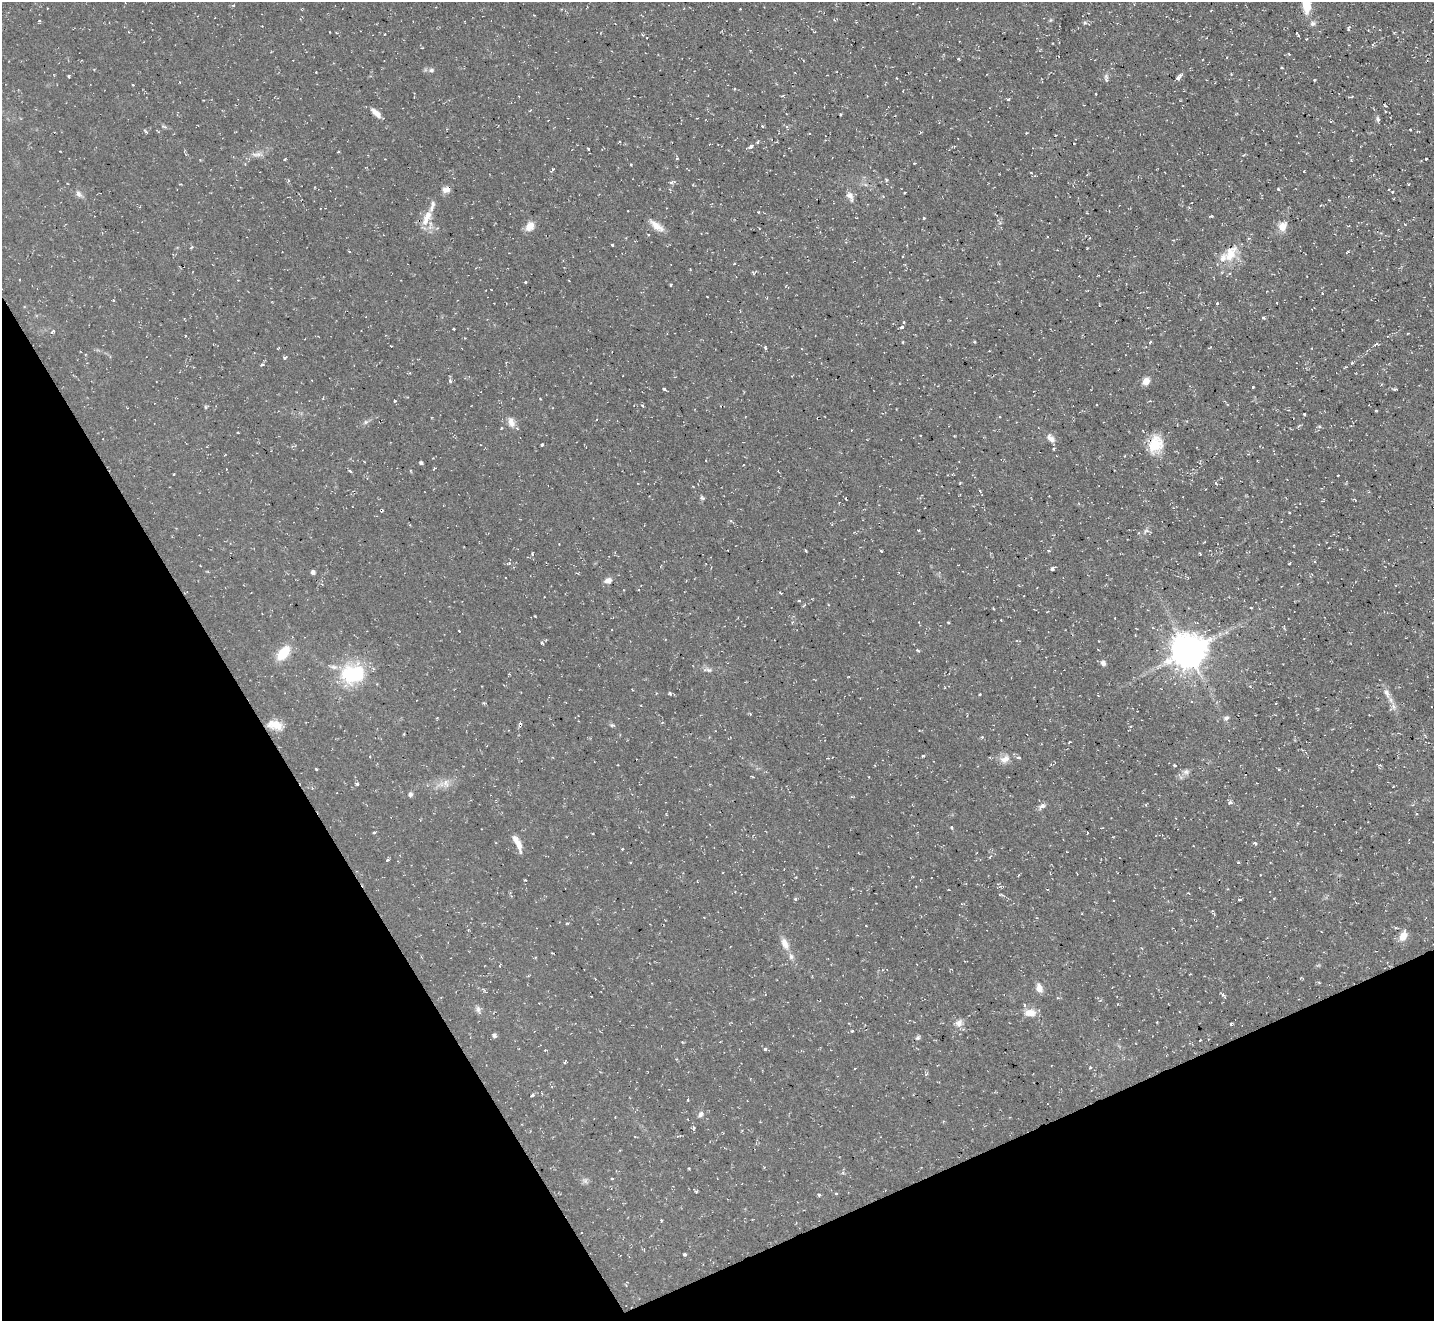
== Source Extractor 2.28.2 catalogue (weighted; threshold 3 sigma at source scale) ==
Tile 14 of 4 x 4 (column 2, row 4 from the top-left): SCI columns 1433-2864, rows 288-1606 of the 5727 x 5714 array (HDU 1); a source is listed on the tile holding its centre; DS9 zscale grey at full resolution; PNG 1436 x 1323 px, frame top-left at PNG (2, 2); no overlay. Shown black and unused: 25% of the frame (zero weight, under 2 of 3 exposures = <1% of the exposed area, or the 3 px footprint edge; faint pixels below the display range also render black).
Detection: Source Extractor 2.28.2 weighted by HDU 2 'WHT'; one run over the whole footprint, this tile lists its part. Background 0.0548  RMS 0.0065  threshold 0.0293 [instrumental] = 3 sigma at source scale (4.5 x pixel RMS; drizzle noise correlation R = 1.50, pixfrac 1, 0.05/0.05 arcsec/px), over >= 5 px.
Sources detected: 212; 1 too faint to see at this stretch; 11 cosmic-ray / hot-pixel residue — not listed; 6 inside a brighter listed object's ellipse — not listed separately; the other 194 listed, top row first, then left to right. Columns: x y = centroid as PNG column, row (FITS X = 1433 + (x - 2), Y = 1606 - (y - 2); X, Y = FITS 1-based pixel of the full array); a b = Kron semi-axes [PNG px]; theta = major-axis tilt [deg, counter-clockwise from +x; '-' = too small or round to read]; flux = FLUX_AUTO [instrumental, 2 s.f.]
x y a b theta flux
1306 4 18 8 -85 16
233 6 5 3 - 0.53
740 9 2 2 - 0.53
834 20 4 3 - 0.77
1051 20 5 5 - 0.85
39 21 4 3 - 0.88
1313 23 8 6 26 2
1348 29 5 4 - 0.92
1297 34 6 2 -57 0.87
959 59 4 2 - 0.65
1282 68 3 3 - 0.89
431 70 8 6 6 1.8
69 76 3 3 - 0.85
1178 77 7 4 51 3.2
1106 78 12 5 -87 1.8
1314 80 3 3 - 0.93
180 82 4 2 - 0.45
735 89 3 3 - 0.67
1096 94 3 2 - 0.72
783 96 4 3 - 0.84
1351 97 4 3 - 0.72
1008 99 3 3 - 1
376 113 15 6 -45 4.7
841 114 4 2 - 0.62
1378 119 8 5 -81 1.5
1331 121 3 3 - 0.79
164 126 8 4 -10 1.1
762 126 3 2 - 0.86
1410 129 3 2 - 0.48
145 131 9 2 -51 0.83
1418 132 4 3 - 0.5
1026 133 3 2 - 0.65
751 146 5 4 - 2.6
588 148 3 2 - 0.5
257 154 14 6 4 3.6
677 158 4 3 - 0.96
1426 159 3 2 - 0.83
1351 160 4 4 - 0.72
914 163 3 2 - 0.51
631 165 3 3 - 1.1
553 169 6 4 61 1
886 179 5 3 - 0.65
671 182 6 3 18 0.95
1409 184 3 3 - 0.7
1278 189 3 3 - 0.86
446 190 8 6 2 4.2
1392 192 3 3 - 0.7
904 193 3 2 - 0.63
79 194 9 6 -39 2.5
850 196 13 7 -63 3.9
1321 205 3 3 - 0.62
758 212 4 3 - 0.47
1210 216 5 3 - 0.69
427 218 26 9 64 9
924 218 4 4 - 0.58
530 226 12 9 55 6.4
656 226 20 8 -37 6
1283 226 11 9 73 6.6
612 245 3 3 - 0.78
191 248 6 3 39 0.72
1347 252 6 2 35 0.69
1231 254 26 14 60 14
753 273 6 3 -70 0.82
525 282 3 3 - 1.1
670 285 3 3 - 0.78
707 296 3 2 - 0.41
1217 303 3 3 - 0.82
1264 318 4 4 - 1.2
901 327 4 3 - 5.8
454 329 3 2 - 0.57
52 331 7 3 42 1.1
903 342 4 2 - 0.6
974 342 4 3 - 0.58
1150 342 4 3 - 0.76
1376 344 8 3 33 0.94
391 346 3 2 - 0.46
765 348 4 3 - 0.94
285 358 6 3 31 0.77
1352 363 4 4 - 0.77
450 381 6 5 - 1.4
1146 381 8 7 - 4.9
1253 387 3 3 - 0.67
664 389 4 4 - 0.82
1395 389 4 3 - 1
394 401 3 3 - 0.65
1149 401 4 3 - 0.65
642 406 4 3 - 0.9
206 407 5 4 - 0.82
1376 410 3 3 - 0.62
1304 414 3 3 - 1
366 422 8 5 26 1.7
511 422 14 8 -70 4.4
1319 426 5 4 - 1.1
1050 438 13 7 -42 3.7
1156 444 24 18 76 17
542 445 3 3 - 0.93
1053 448 4 3 - 1
421 463 4 3 - 1.4
350 471 4 3 - 1.5
1338 476 3 2 - 0.67
960 483 3 2 - 0.49
1216 483 5 3 - 0.65
980 491 4 3 - 0.6
702 498 6 5 - 1.3
1289 512 3 2 - 0.58
832 524 4 3 - 0.67
918 530 4 3 - 0.53
1146 531 9 5 10 2.1
559 544 2 2 - 0.35
805 550 4 2 - 0.61
881 551 3 2 - 0.69
1048 551 4 3 - 1.1
532 554 5 2 - 0.87
1052 569 4 3 - 1.4
313 572 4 4 - 2.2
608 580 10 7 15 3.1
799 601 4 3 - 0.55
804 605 5 3 - 0.66
1251 608 3 2 - 0.61
1001 620 2 2 - 0.43
948 622 4 2 - 0.57
459 631 3 2 - 0.37
1226 632 6 4 71 1.2
542 643 5 4 - 0.77
1188 651 11 10 - 1400
283 653 16 9 51 17
1103 663 7 6 - 2.2
709 670 12 6 -9 2.2
353 674 24 18 7 48
1387 693 16 7 -66 4.7
670 694 5 3 - 1.1
979 694 3 3 - 1
1098 695 4 2 - 0.4
483 703 4 3 - 0.85
1276 703 3 2 - 0.45
437 718 3 2 - 0.54
1226 718 7 6 - 1.8
520 723 5 3 - 0.93
275 725 19 11 -13 8.8
612 725 6 4 1 1
982 737 4 4 - 0.85
1070 742 3 3 - 0.56
923 756 3 3 - 0.96
1018 758 5 4 - 1.1
1005 759 14 9 28 5.2
1174 765 4 3 - 0.72
316 769 4 3 - 0.59
1279 769 3 3 - 0.63
1186 772 9 8 - 2.8
446 783 13 9 -67 4.6
357 784 5 3 - 0.99
410 794 7 6 - 1.5
1230 802 6 5 - 1.4
1042 806 10 6 21 2.5
1416 813 3 2 - 0.62
952 828 5 3 - 0.75
374 832 3 3 - 1.6
518 843 22 6 -66 6.8
1254 843 5 4 - 1.1
1193 846 3 2 - 0.42
622 849 3 3 - 0.66
387 860 4 3 - 1.1
1239 862 4 3 - 0.6
1047 889 4 2 - 0.41
1227 889 3 3 - 0.54
795 899 4 4 - 0.85
1239 899 5 2 - 0.77
567 923 4 3 - 0.76
1396 928 5 3 - 0.67
1403 936 14 8 64 6.4
785 944 17 9 -67 6.1
535 958 4 2 - 0.53
1319 982 5 3 - 0.67
1039 988 11 7 -75 4.5
1223 994 4 3 - 2.6
478 1009 11 6 -81 2.1
1030 1013 15 9 -1 6.6
959 1023 12 9 58 4
852 1031 4 3 - 0.71
494 1036 6 5 - 1.6
918 1038 7 6 - 1.4
1200 1040 3 2 - 0.53
765 1049 4 4 - 1.2
1090 1067 3 3 - 0.98
541 1093 4 2 - 0.53
532 1095 5 4 - 1.1
688 1100 4 3 - 0.58
701 1114 9 6 61 2.3
694 1128 7 4 82 1.2
689 1168 4 2 - 0.5
612 1179 3 3 - 0.98
819 1195 4 3 - 0.87
661 1220 4 3 - 0.62
684 1254 4 3 - 1.2
Overlapping masked pixels (flux is a lower limit): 1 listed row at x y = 1156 444
Isophote crosses this tile's border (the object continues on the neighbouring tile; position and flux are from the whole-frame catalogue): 1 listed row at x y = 1306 4
Unlisted compact peaks at least as high as the median listed source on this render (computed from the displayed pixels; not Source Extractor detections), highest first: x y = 1231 1024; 1085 23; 262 364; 918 651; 535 616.